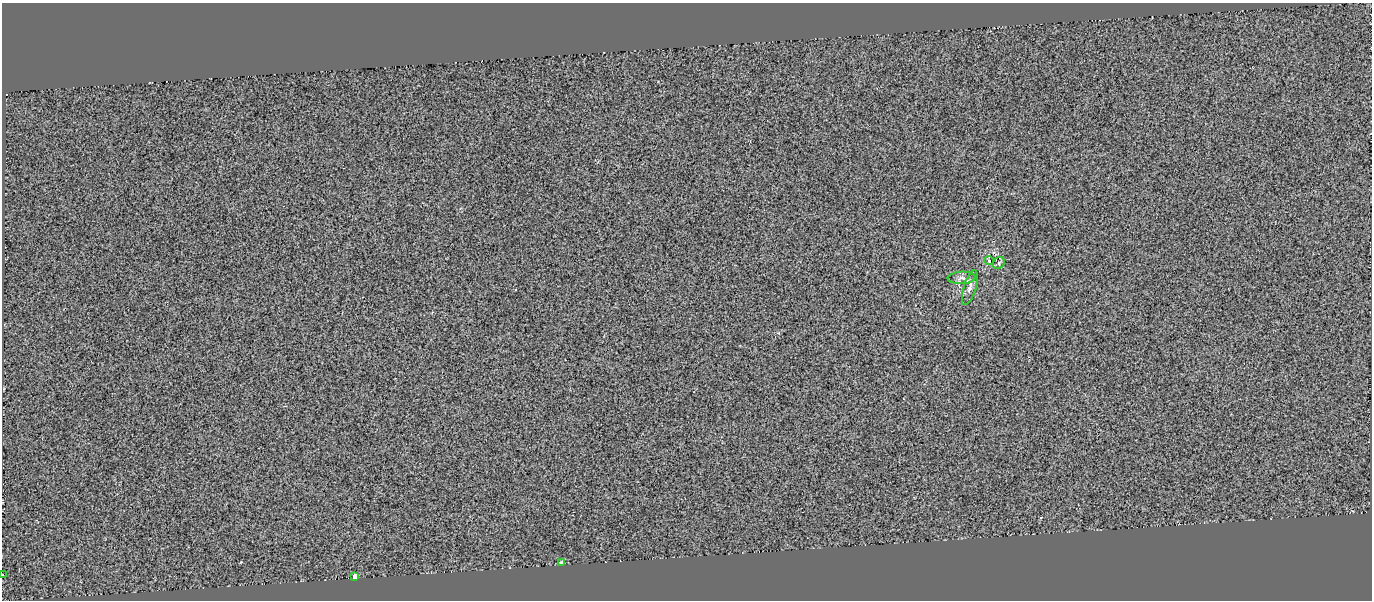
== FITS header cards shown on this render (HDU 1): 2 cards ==
NAXIS1  =                 1370
NAXIS2  =                  598

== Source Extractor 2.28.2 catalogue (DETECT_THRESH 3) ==
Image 1370 x 598 px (HDU 1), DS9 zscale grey, 1 PNG px = 1 image px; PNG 1374 x 602 px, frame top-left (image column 1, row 598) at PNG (2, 3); each listed source drawn as its Kron ellipse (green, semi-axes under 4 px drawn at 4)
Background 0.0674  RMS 0.48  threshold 1.44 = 3 sigma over >= 5 px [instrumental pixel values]
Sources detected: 7; all 7 listed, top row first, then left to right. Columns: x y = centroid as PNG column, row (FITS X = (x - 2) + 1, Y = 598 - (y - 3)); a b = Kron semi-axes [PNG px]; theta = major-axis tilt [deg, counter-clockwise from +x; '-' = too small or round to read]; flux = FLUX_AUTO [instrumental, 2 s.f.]
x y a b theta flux
989 261 4 4 - 39
999 263 6 5 - 69
962 278 14 6 3 150
970 288 18 6 73 170
562 563 3 3 - 640
2 575 3 2 - 34
355 576 4 3 - 470
At the frame edge (FLAGS 8, measured only in part): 1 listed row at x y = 2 575